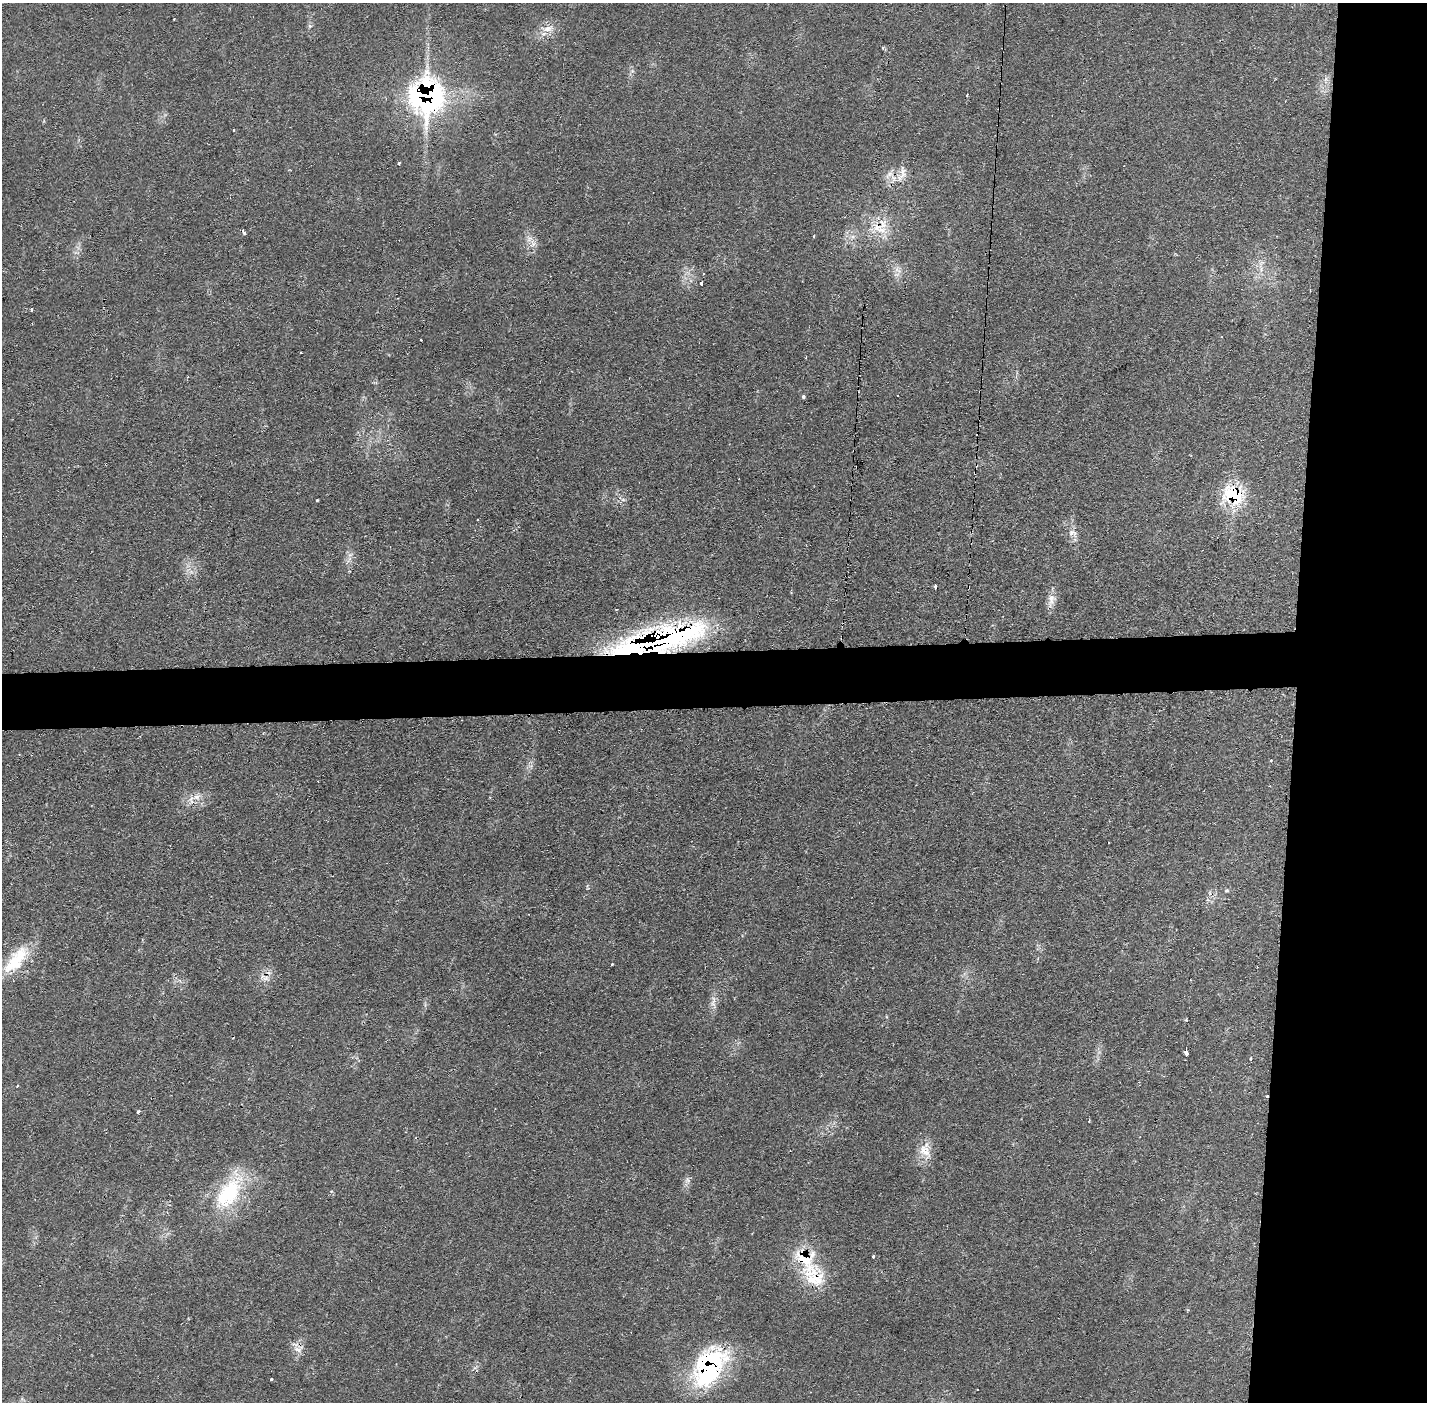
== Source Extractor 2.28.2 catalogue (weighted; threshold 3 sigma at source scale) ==
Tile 6 of 3 x 3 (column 3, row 2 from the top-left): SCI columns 2851-4275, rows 1452-2851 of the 4275 x 4309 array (HDU 1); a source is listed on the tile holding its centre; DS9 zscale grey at full resolution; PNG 1429 x 1404 px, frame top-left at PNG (2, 3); no overlay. Shown black and unused: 13% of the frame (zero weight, under 2 of 3 exposures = <1% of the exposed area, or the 3 px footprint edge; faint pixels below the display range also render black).
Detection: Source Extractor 2.28.2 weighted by HDU 2 'WHT'; one run over the whole footprint, this tile lists its part. Background 0.0702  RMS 0.0062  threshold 0.0277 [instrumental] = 3 sigma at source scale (4.5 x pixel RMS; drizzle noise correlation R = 1.50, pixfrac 1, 0.05/0.05 arcsec/px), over >= 5 px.
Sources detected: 56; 14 cosmic-ray / hot-pixel residue — not listed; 3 inside a brighter listed object's ellipse — not listed separately; the other 39 listed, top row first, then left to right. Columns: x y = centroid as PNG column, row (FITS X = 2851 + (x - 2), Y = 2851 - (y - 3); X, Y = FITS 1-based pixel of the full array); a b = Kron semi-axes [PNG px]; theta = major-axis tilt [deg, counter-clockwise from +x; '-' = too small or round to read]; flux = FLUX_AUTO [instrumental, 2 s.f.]
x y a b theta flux
174 19 3 2 - 0.39
548 28 12 8 21 5.1
427 95 33 28 84 160
234 130 3 3 - 3.4
399 163 4 3 - 0.95
901 176 24 8 47 6.4
878 228 27 9 -31 12
244 232 5 3 - 2.3
814 236 3 3 - 1.1
533 244 11 5 37 2.2
897 270 11 4 -33 2.2
702 283 4 3 - 2.2
32 310 3 3 - 2.7
804 397 4 3 - 5.2
1233 494 19 15 -25 38
317 500 3 3 - 0.7
1073 532 13 7 -10 3
935 586 3 3 - 1.6
1052 599 16 9 -86 5
659 640 98 22 14 190
1271 760 3 3 - 0.66
197 797 9 7 -14 3.5
16 960 46 18 50 26
612 964 3 2 - 0.64
266 978 7 5 45 2
713 1003 20 6 -86 4
1186 1052 4 3 - 34
1251 1058 3 3 - 2.2
17 1086 3 2 - 0.53
138 1112 4 3 - 1.2
1089 1121 3 2 - 1
925 1151 23 13 -53 8.9
687 1180 9 6 79 2.1
228 1193 48 26 56 46
873 1256 3 3 - 1.2
814 1276 44 27 -56 31
298 1349 12 7 -15 3.5
708 1367 47 30 58 85
271 1379 3 3 - 1.8
Overlapping masked pixels (flux is a lower limit): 7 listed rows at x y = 427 95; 901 176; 878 228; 1233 494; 659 640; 814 1276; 708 1367
Unlisted compact peaks at least as high as the median listed source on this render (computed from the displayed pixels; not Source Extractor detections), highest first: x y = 1227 890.